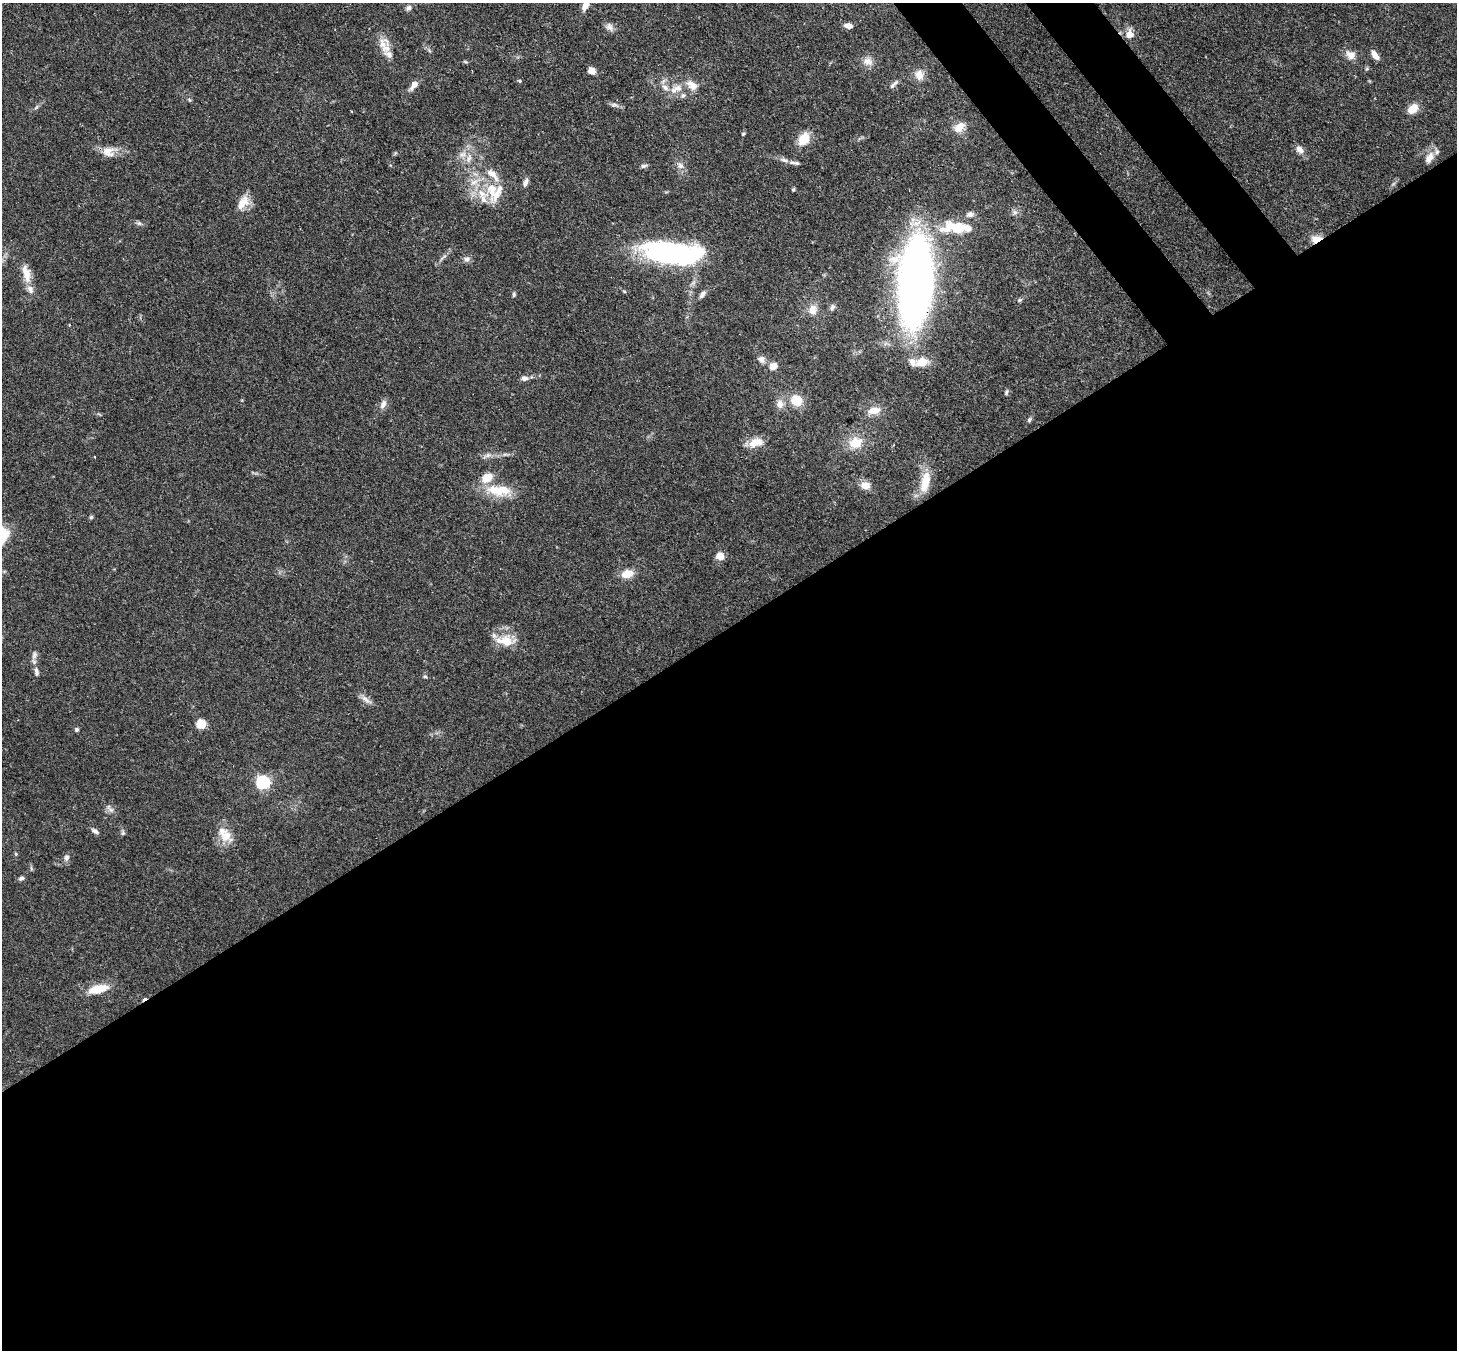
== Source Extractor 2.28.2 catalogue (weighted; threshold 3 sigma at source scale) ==
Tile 15 of 4 x 4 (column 3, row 4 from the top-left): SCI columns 3000-4454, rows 371-1718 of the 6007 x 5984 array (HDU 1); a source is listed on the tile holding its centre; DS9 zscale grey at full resolution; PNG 1459 x 1352 px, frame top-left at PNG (2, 3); no overlay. Shown black and unused: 56% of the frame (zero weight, under 3 of 4 exposures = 8% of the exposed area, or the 3 px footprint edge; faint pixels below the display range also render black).
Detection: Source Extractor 2.28.2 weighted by HDU 2 'WHT'; one run over the whole footprint, this tile lists its part. Background 0.117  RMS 0.0042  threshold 0.019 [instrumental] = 3 sigma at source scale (4.5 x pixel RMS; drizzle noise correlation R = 1.50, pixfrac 1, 0.05/0.05 arcsec/px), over >= 5 px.
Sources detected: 104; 2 inside a brighter object's white glare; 1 cosmic-ray / hot-pixel residue — not listed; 14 inside a brighter listed object's ellipse — not listed separately; the other 87 listed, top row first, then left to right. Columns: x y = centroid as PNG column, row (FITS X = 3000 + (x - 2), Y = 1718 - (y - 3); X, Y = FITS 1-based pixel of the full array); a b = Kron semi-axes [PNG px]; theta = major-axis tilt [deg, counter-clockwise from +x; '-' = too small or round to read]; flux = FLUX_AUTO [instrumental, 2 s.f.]
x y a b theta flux
585 6 15 8 63 3.5
409 8 8 7 - 1.3
848 26 8 5 -9 3
609 27 12 9 -37 2
1130 34 10 9 - 4.4
382 43 20 15 32 4.9
1351 55 13 10 -32 3.5
1375 55 12 5 -53 3.2
868 61 14 11 -13 3.4
591 71 7 6 - 3.9
919 75 14 11 -87 4
520 81 5 4 - 0.5
414 85 13 7 53 2.7
692 85 17 11 -37 4.4
892 85 10 5 45 1.3
678 88 15 10 -2 4.5
190 100 5 5 - 0.56
614 105 12 5 -7 1.4
36 107 9 3 45 0.79
1413 109 13 9 34 4.9
959 127 16 10 38 4.6
743 134 6 4 41 0.53
804 139 14 10 55 8.6
1300 150 14 9 -46 2.6
109 152 21 13 6 5.5
462 155 11 7 9 2.3
469 158 14 7 70 3.3
1429 158 18 9 61 3.8
784 160 11 6 -16 1.8
643 166 8 4 13 1
680 166 9 8 - 2
474 182 19 8 29 5
525 182 11 6 65 1.6
492 188 21 17 88 12
793 189 5 4 - 0.62
243 202 21 11 55 5.5
1015 212 8 7 - 1.4
139 223 9 5 -21 1.1
951 226 39 19 19 17
1316 239 11 8 13 5.2
669 251 57 21 -1 74
466 259 9 8 - 1.7
26 274 25 10 -76 6.1
915 281 55 23 86 370
624 291 5 3 - 0.44
514 294 7 4 80 0.7
702 294 11 5 53 1.6
1019 300 7 5 25 0.8
832 307 8 6 61 1.2
813 310 15 12 74 4
762 359 9 8 - 2
921 362 20 12 10 6.1
773 366 5 5 - 8.8
524 378 8 6 -8 1.8
1006 392 8 5 65 0.8
796 400 10 9 - 9.7
383 404 13 7 68 2.4
780 404 11 10 - 3.1
874 410 15 9 8 4.9
1029 420 7 5 70 0.82
755 442 19 11 17 6.1
856 443 17 14 21 8.5
505 454 7 4 18 0.83
488 455 11 6 16 1.7
95 457 3 2 - 0.37
925 482 30 12 79 9.4
865 485 11 9 -4 4
496 490 40 13 -14 12
91 517 5 5 - 0.6
720 556 10 9 - 3.5
627 574 14 9 13 5.5
505 640 29 14 -3 8.4
34 655 14 7 77 2
36 671 13 6 -83 1.9
425 676 5 4 - 0.63
365 699 16 7 -42 2.6
201 724 5 5 - 20
77 730 6 5 - 0.83
263 783 6 6 - 82
110 809 16 6 -47 1.8
95 831 10 6 -31 1.5
123 832 9 5 -74 0.89
226 836 20 16 -40 7.4
16 854 6 3 -72 0.45
66 857 9 7 78 1.5
21 878 8 5 15 1.1
98 989 23 9 13 9.4
Overlapping masked pixels (flux is a lower limit): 2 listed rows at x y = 1316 239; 915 281
Isophote crosses this tile's border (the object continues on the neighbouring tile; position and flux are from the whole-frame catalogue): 1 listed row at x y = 585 6